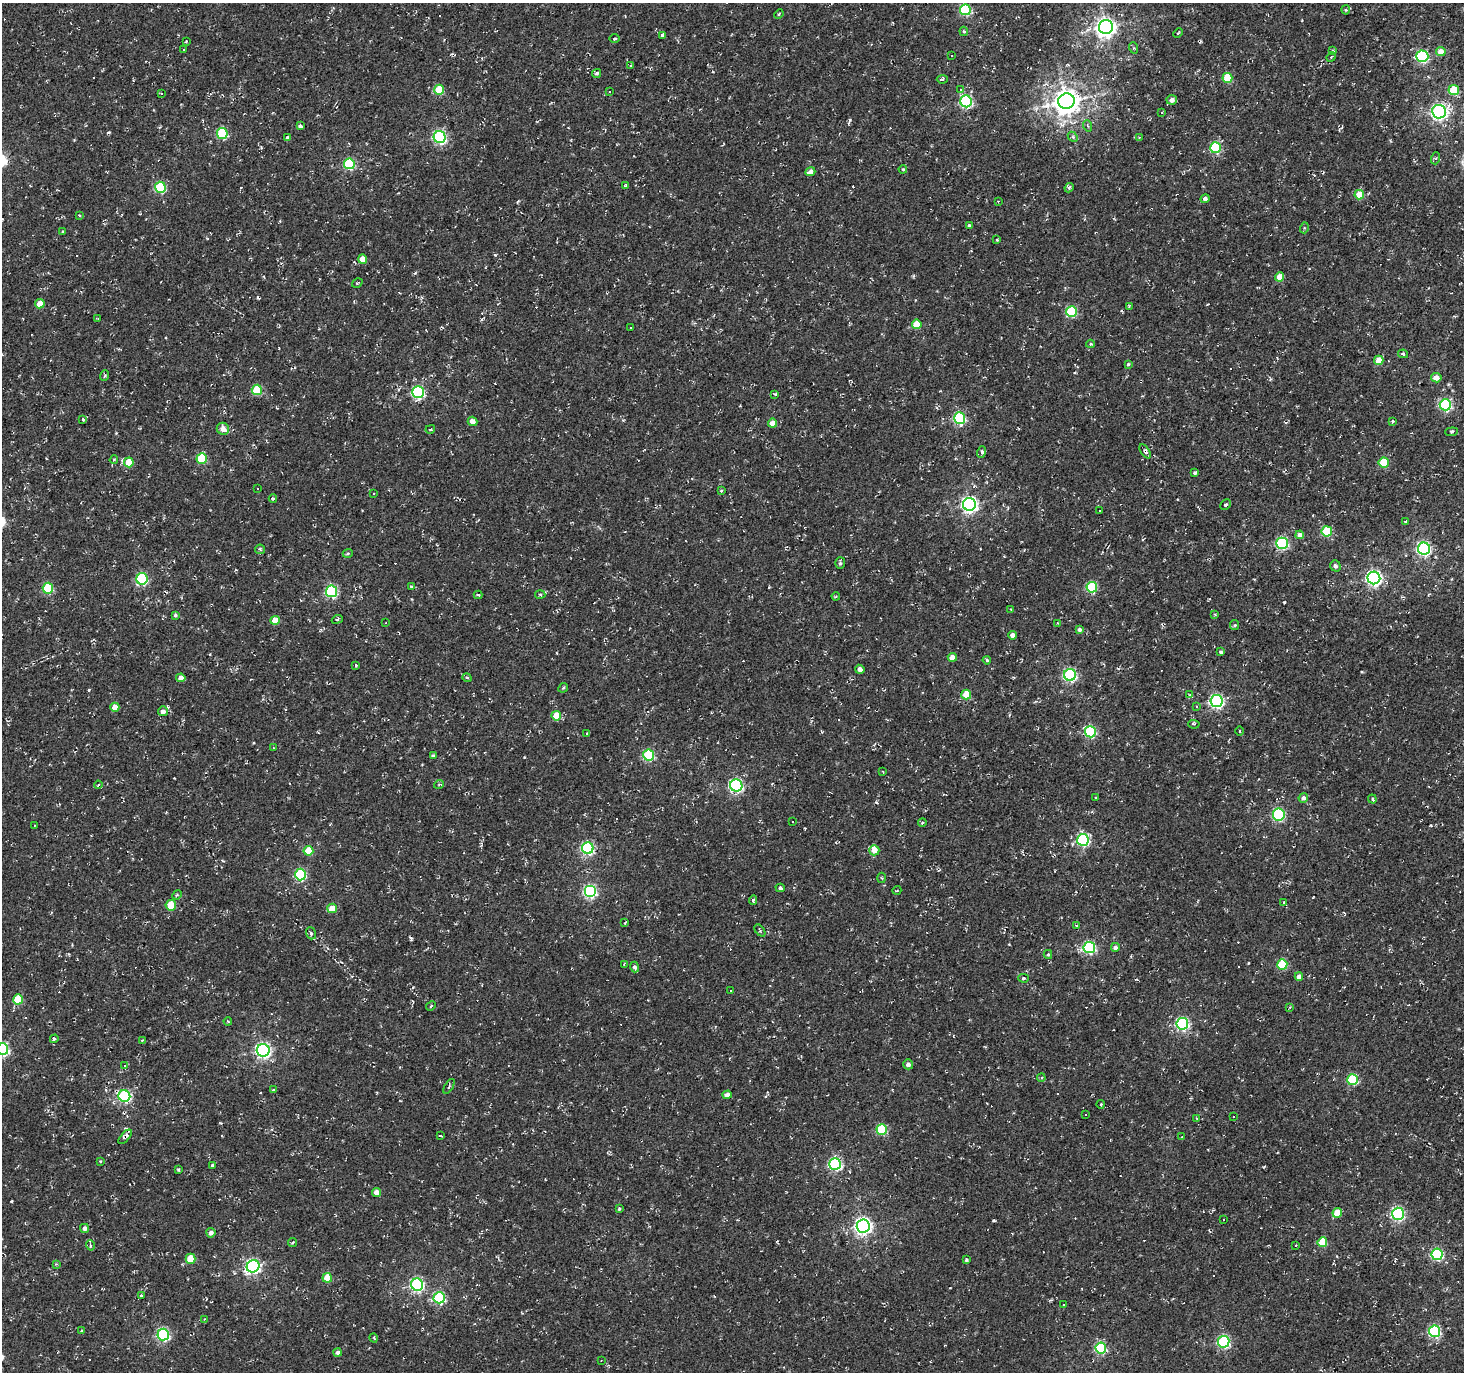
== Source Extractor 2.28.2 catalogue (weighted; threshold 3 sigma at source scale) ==
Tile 10 of 4 x 4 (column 2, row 3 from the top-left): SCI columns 1463-2924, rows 1561-2930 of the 5853 x 5930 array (HDU 1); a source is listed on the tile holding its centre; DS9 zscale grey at full resolution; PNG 1466 x 1374 px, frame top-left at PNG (2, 3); each listed source drawn as its Kron ellipse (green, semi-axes under 4 px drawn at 4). Shown black and unused: <1% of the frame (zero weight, under 2 of 3 exposures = <1% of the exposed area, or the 3 px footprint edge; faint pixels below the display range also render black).
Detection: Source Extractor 2.28.2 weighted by HDU 2 'WHT'; one run over the whole footprint, this tile lists its part. Background -0.00138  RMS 0.0027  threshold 0.012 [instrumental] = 3 sigma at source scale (4.5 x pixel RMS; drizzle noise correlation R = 1.50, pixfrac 1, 0.0396/0.0396 arcsec/px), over >= 5 px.
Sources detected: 299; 56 cosmic-ray / hot-pixel residue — neither listed nor drawn; the other 243 listed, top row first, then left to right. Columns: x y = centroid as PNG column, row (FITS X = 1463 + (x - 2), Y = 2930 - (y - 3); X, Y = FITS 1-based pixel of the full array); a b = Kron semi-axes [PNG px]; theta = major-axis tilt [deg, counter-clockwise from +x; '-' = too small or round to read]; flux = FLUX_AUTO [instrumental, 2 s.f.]
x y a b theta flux
965 10 5 5 - 24
1346 10 4 4 - 0.33
779 14 5 3 - 0.26
1106 27 7 7 - 160
964 31 5 4 - 0.34
1178 33 5 3 - 0.26
662 35 4 3 - 1.8
615 39 5 2 - 0.33
186 41 3 2 - 0.27
1134 48 6 3 -71 0.29
183 50 3 3 - 0.56
1333 50 3 3 - 0.35
1441 51 5 4 - 3.3
951 56 3 3 - 1.5
1422 56 6 5 - 34
1331 57 5 4 - 0.35
631 65 4 2 - 0.21
597 73 5 4 - 0.58
1227 78 5 5 - 9.5
942 79 5 3 - 0.54
960 89 4 4 - 0.3
439 90 5 5 - 10
1454 90 5 5 - 8.4
610 92 3 2 - 0.24
162 93 3 3 - 0.66
1172 100 5 5 - 1.6
966 101 6 6 - 38
1066 101 8 7 - 320
1439 112 7 7 - 86
1162 113 3 2 - 0.28
300 126 4 4 - 0.84
1088 126 6 3 -70 0.32
222 133 5 5 - 19
440 137 6 6 - 46
1073 137 6 4 -47 0.42
1139 137 4 3 - 0.19
287 138 4 3 - 0.52
1216 148 5 5 - 21
1436 158 6 4 72 0.39
349 164 5 5 - 24
903 169 4 4 - 0.3
810 172 5 4 - 1.3
625 186 4 3 - 1.1
160 187 5 5 - 22
1069 188 5 4 - 0.51
1359 195 5 4 - 5.9
1205 199 4 4 - 1
998 201 3 2 - 0.35
80 216 3 3 - 0.29
969 226 3 3 - 0.44
1304 228 5 3 - 0.29
63 232 3 3 - 0.34
997 240 3 3 - 0.36
362 259 4 4 - 4.6
1280 277 4 4 - 3.3
357 283 5 2 - 0.24
40 304 5 4 - 4.9
1129 306 3 3 - 0.29
1072 311 5 5 - 20
98 319 4 3 - 0.23
917 324 5 5 - 5.9
630 327 3 3 - 0.52
1090 344 4 3 - 0.35
1403 354 5 4 - 0.42
1379 360 4 4 - 4.2
1128 364 4 3 - 0.34
104 376 5 3 - 0.4
1436 378 5 4 - 2.2
257 390 5 5 - 13
418 392 6 5 - 39
775 394 4 4 - 0.29
1445 405 6 5 - 35
960 418 6 5 - 31
82 420 3 3 - 2.3
472 421 5 4 - 2.2
1393 421 3 3 - 0.45
773 423 4 4 - 3.6
223 429 6 6 - 2.1
430 429 5 3 - 0.3
1451 432 6 4 5 0.5
1145 451 8 4 -57 0.68
982 452 6 4 71 0.89
202 458 5 5 - 14
114 460 4 4 - 0.35
129 462 5 5 - 6.4
1384 462 5 5 - 10
1195 473 4 4 - 0.5
257 488 3 3 - 0.58
721 491 4 4 - 0.27
374 493 3 3 - 2.1
273 499 4 3 - 0.33
969 504 6 6 - 88
1225 505 6 4 44 0.57
1099 511 3 3 - 0.43
1405 522 3 2 - 0.2
1327 531 5 5 - 15
1300 535 4 4 - 1.7
1282 543 5 5 - 36
260 549 5 4 - 0.46
1424 549 6 6 - 49
348 553 5 3 - 0.32
840 563 6 5 - 0.57
1335 566 5 5 - 0.75
1374 578 6 6 - 75
142 579 6 5 - 29
411 586 4 2 - 0.25
1092 587 5 5 - 18
48 588 5 5 - 17
331 591 6 5 - 31
478 595 4 3 - 0.45
540 595 5 3 - 0.31
836 596 4 3 - 0.27
1011 609 4 2 - 0.18
1215 614 4 3 - 0.25
175 615 4 4 - 0.43
337 619 6 4 21 0.39
275 620 5 4 - 4.8
386 623 2 2 - 0.22
1058 623 4 3 - 0.3
1235 625 5 4 - 0.3
1079 630 4 4 - 0.76
1013 635 4 4 - 1.6
1221 652 3 3 - 0.43
952 657 4 4 - 3
987 660 4 3 - 0.43
356 665 3 2 - 0.27
860 669 4 4 - 1.4
1070 675 6 6 - 43
181 678 4 4 - 2
467 678 5 3 - 0.38
563 688 5 4 - 0.36
966 695 5 5 - 7
1190 695 4 4 - 0.4
1217 701 6 6 - 53
1197 706 3 3 - 0.89
115 707 4 4 - 3
163 711 5 5 - 1.2
556 716 5 4 - 4.7
1194 724 6 2 -3 0.25
1240 731 5 3 - 0.2
1090 732 6 5 - 28
587 733 4 3 - 0.24
273 748 3 2 - 0.3
434 755 4 3 - 0.46
649 755 5 5 - 24
883 772 3 2 - 0.25
439 784 5 3 - 0.29
98 785 4 2 - 0.26
736 785 6 6 - 46
1096 798 3 3 - 0.44
1303 798 5 4 - 0.93
1372 799 5 3 - 0.38
1279 814 6 6 - 31
792 821 3 3 - 0.51
922 823 4 3 - 0.29
34 825 3 2 - 0.19
1083 840 6 6 - 34
588 848 6 6 - 42
874 850 5 5 - 3.2
308 851 5 5 - 6
300 875 6 5 - 28
882 878 5 3 - 0.28
780 888 4 4 - 0.49
897 890 4 3 - 0.23
590 891 6 6 - 38
177 895 5 4 - 0.36
753 900 5 4 - 0.54
1284 902 4 4 - 0.39
171 905 5 5 - 6.2
332 908 5 4 - 5.1
625 923 3 2 - 0.23
1076 925 3 3 - 0.72
760 930 7 4 -51 0.42
311 933 6 4 -69 0.49
1089 947 6 5 - 37
1115 947 4 4 - 0.9
1048 954 4 4 - 0.33
624 964 4 4 - 0.27
1282 964 5 5 - 14
635 967 5 4 - 0.76
1299 977 4 4 - 1.6
1024 978 5 4 - 0.36
730 991 3 3 - 0.64
18 999 5 5 - 8.7
431 1006 5 3 - 0.33
1290 1007 3 2 - 0.25
228 1021 4 3 - 0.24
1182 1024 6 6 - 44
54 1039 4 4 - 0.57
142 1041 4 3 - 0.39
2 1049 6 6 - 46
263 1050 6 6 - 70
908 1064 5 5 - 0.82
125 1065 3 3 - 0.35
1041 1078 4 3 - 0.32
1352 1080 5 5 - 19
449 1086 8 3 58 0.38
273 1090 4 4 - 0.35
727 1095 4 4 - 1.4
124 1096 6 6 - 41
1101 1104 4 3 - 0.28
1086 1114 3 3 - 0.47
1233 1116 2 2 - 0.23
1197 1119 3 3 - 0.32
882 1130 5 5 - 15
440 1135 3 3 - 1.4
125 1137 9 4 48 0.94
1182 1137 2 2 - 0.21
100 1161 4 4 - 0.23
835 1164 6 5 - 46
212 1165 3 3 - 0.43
179 1169 3 3 - 0.58
377 1192 4 4 - 2.6
619 1209 4 3 - 0.34
1337 1213 5 4 - 5.6
1398 1214 6 5 - 46
1224 1220 3 3 - 0.57
863 1226 6 6 - 100
85 1228 4 4 - 1.2
211 1233 4 4 - 1.2
293 1242 4 3 - 0.31
1322 1242 5 5 - 7.6
90 1245 5 3 - 0.35
1296 1246 3 3 - 0.63
1437 1254 6 5 - 34
191 1259 5 5 - 6.9
966 1260 3 3 - 0.45
56 1264 4 3 - 0.27
253 1266 6 6 - 58
327 1278 5 4 - 5.7
417 1285 6 6 - 49
142 1295 3 3 - 2.1
439 1298 6 5 - 30
1064 1304 3 3 - 0.79
205 1319 4 4 - 0.23
82 1331 4 4 - 0.32
1434 1331 5 5 - 35
163 1335 6 6 - 45
374 1338 5 3 - 0.26
1224 1342 6 5 - 33
1101 1348 5 5 - 27
337 1352 4 4 - 0.82
601 1360 2 2 - 0.21
Overlapping masked pixels (flux is a lower limit): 2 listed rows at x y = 1145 451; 125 1137
Isophote crosses this tile's border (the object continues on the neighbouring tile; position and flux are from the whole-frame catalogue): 1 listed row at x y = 2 1049
Unlisted compact peaks at least as high as the median listed source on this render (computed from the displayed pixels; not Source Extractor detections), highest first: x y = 850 120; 1284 602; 495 255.